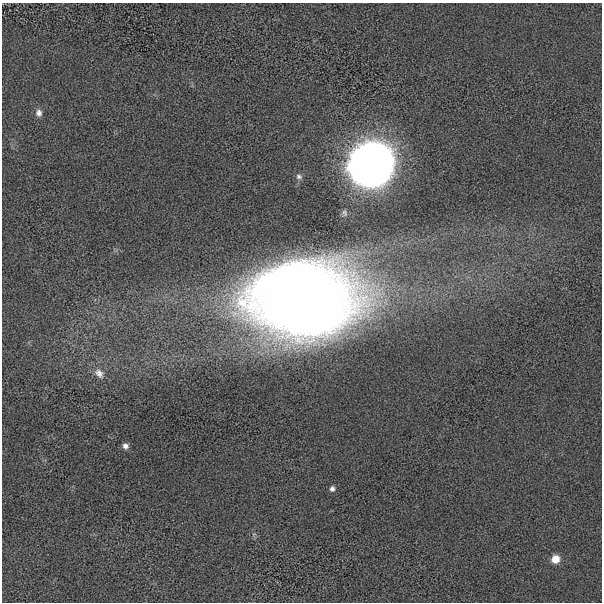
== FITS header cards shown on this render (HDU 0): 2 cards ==
NAXIS1  =                  600
NAXIS2  =                  600

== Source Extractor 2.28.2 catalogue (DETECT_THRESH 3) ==
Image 600 x 600 px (HDU 0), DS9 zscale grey, 1 PNG px = 1 image px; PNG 604 x 604 px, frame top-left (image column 1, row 600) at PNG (2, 3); no overlay
Background 758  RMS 140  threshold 427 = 3 sigma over >= 5 px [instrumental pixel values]
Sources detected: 9; all 9 listed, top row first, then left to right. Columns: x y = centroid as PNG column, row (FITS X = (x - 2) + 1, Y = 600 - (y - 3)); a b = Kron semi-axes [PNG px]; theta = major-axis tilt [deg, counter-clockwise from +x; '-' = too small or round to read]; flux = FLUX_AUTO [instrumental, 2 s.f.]
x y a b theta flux
39 113 10 8 -85 4.7e+04
371 164 16 15 - 4.8e+07
299 176 8 6 -4 2.7e+04
344 213 10 6 -76 2.6e+04
302 300 81 56 1 1.8e+07
99 373 14 10 -49 7.2e+04
125 446 7 6 - 4.2e+04
332 489 7 6 - 3.0e+04
555 559 8 7 - 1.3e+05